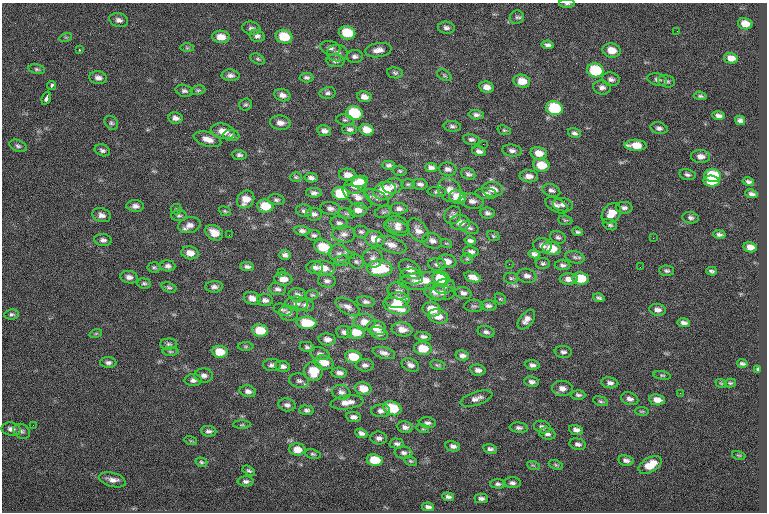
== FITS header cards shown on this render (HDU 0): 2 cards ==
NAXIS1  =                  765
NAXIS2  =                  510

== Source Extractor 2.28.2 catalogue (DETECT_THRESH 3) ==
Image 765 x 510 px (HDU 0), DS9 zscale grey, 1 PNG px = 1 image px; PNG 769 x 514 px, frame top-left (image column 1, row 510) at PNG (2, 3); each listed source drawn as its Kron ellipse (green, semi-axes under 4 px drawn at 4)
Background -0.784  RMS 9.4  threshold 28.2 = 3 sigma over >= 5 px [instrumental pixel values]
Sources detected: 326; all 326 listed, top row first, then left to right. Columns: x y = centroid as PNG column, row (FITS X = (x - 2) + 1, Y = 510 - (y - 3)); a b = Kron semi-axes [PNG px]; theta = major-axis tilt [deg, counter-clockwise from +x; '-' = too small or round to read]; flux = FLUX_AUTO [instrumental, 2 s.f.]
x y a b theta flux
567 4 8 3 0 1100
517 17 7 6 - 1600
119 20 9 7 -15 2700
745 24 7 5 -11 6200
251 28 9 6 -12 2000
446 28 8 6 -7 2100
677 31 2 2 - 250
347 33 8 6 -13 17000
257 36 8 6 -13 2000
66 37 6 4 17 820
221 37 9 6 -6 6200
284 37 8 6 -15 16000
548 45 6 4 -9 2000
187 48 7 4 -1 930
330 48 10 6 -11 2500
79 50 2 2 - 570
378 50 13 7 8 4200
611 50 9 7 -11 7500
337 53 10 8 -1 3200
355 56 8 6 -1 2100
731 58 7 5 -14 4900
258 59 7 5 -27 1100
335 61 9 6 -6 2300
37 69 8 5 -12 1200
595 70 8 7 - 33000
395 73 8 5 -9 1300
230 75 9 6 -3 2300
444 75 8 5 -30 1100
306 77 7 5 -3 1600
98 78 9 6 -7 2800
611 79 9 6 -10 2300
657 79 10 6 -13 1900
522 81 8 6 -12 8200
666 81 8 6 -12 1600
52 86 4 3 - 1300
486 87 7 5 -13 4000
602 87 9 7 -12 2500
198 90 7 4 9 1100
184 91 9 6 -13 1800
328 93 8 6 12 1700
282 95 8 6 -13 3300
700 96 6 3 -5 1100
364 97 7 5 -11 3600
46 98 7 3 70 3400
245 104 6 6 - 1200
554 108 8 7 - 35000
354 113 8 7 - 29000
476 115 7 4 -3 2000
718 116 6 4 -8 2300
175 118 7 5 -10 2900
345 120 8 5 -9 1300
740 120 5 4 - 1800
111 123 8 6 -44 1400
280 123 10 7 -7 3900
452 126 8 5 -7 1700
659 128 8 5 -14 2000
349 129 7 5 0 1700
367 130 7 5 -17 6700
504 130 7 4 -18 960
223 131 12 7 -13 6500
324 131 7 5 -10 2600
574 133 6 5 - 1800
231 136 8 5 -3 1900
207 139 14 7 -17 5600
471 139 8 5 -9 1900
483 144 2 2 - 2900
636 145 11 5 -3 9700
18 146 9 5 -23 1600
102 150 8 5 -22 1700
479 151 7 4 -15 2300
512 151 10 6 -7 2600
539 153 8 6 -10 6600
239 155 7 5 -4 1700
701 156 9 6 -5 3600
389 165 6 4 2 1500
541 165 8 6 -12 12000
431 168 6 4 -12 2200
448 169 9 6 -8 2300
400 171 7 5 -16 980
468 174 7 5 -24 1700
348 175 9 6 -8 4800
687 175 8 5 -12 1600
529 176 9 6 -3 3700
713 176 8 6 -4 28000
296 177 6 5 - 1000
311 178 6 5 - 2100
360 181 8 5 17 5200
711 181 8 5 -6 18000
748 182 6 4 -13 1600
408 184 7 5 0 1100
420 184 7 5 -9 1900
356 185 11 8 13 13000
393 186 10 7 11 3300
493 189 10 7 -8 5900
450 190 13 10 -47 6200
551 190 9 6 -18 2100
385 191 11 9 18 17000
437 192 9 5 -3 1300
314 193 8 4 -3 2100
341 194 8 6 -10 24000
486 194 11 5 -2 2500
752 194 6 4 -8 1900
357 196 17 8 -36 5500
458 197 8 6 -13 14000
377 198 13 7 -27 2600
246 199 9 8 - 7100
276 200 8 5 -7 1600
472 201 11 7 -7 3500
557 205 12 6 -28 2500
563 205 10 6 -9 2500
135 206 8 6 -3 2700
265 206 8 6 -10 13000
330 208 10 6 -7 2400
624 208 8 6 -3 1900
176 209 5 5 - 940
399 209 9 6 0 2500
358 210 9 7 6 4400
225 211 6 4 -23 960
304 211 8 6 -11 1900
383 212 9 5 17 1300
487 213 7 5 -3 1900
611 213 11 8 50 7600
314 214 8 6 -9 2100
347 214 9 5 -13 1100
101 215 9 6 -18 3100
453 215 9 8 - 2500
179 216 7 5 0 1300
691 218 8 5 -9 1800
565 220 7 4 -7 880
339 223 9 6 -16 2100
460 223 10 7 -5 4600
397 224 11 8 -16 3600
189 225 11 8 12 4200
610 225 7 5 -25 1200
397 228 13 7 -18 3300
469 228 9 6 -18 1800
418 230 13 8 -54 4800
302 231 8 4 -4 1800
361 232 7 6 - 1600
578 232 5 4 - 1300
214 233 9 7 -32 7100
344 234 11 8 -4 3800
719 234 6 4 -11 1600
229 235 3 2 - 500
314 235 7 5 -6 1300
493 236 6 4 -22 880
558 237 8 6 -16 1600
653 238 2 2 - 430
375 239 10 7 -13 8100
103 240 8 6 -8 2200
432 241 10 7 -21 3000
470 241 6 4 -11 1900
446 243 6 3 -18 750
391 245 16 7 -18 5400
542 245 9 7 -5 2900
323 247 9 7 -22 16000
750 247 7 5 -11 4700
552 248 9 6 -11 13000
471 252 8 5 -6 2400
190 253 9 6 -11 5100
339 254 10 9 - 3700
534 254 6 4 -11 2100
285 255 6 5 - 2100
351 256 3 2 - 460
575 257 10 6 -16 1900
373 258 10 9 - 3500
467 259 6 5 - 1000
342 261 8 5 7 1400
447 261 9 7 -5 5100
356 262 8 6 -41 1700
543 263 7 5 -4 1300
437 264 9 6 -4 1900
509 264 2 2 - 920
563 265 8 5 -1 1600
168 266 7 5 -4 2200
154 267 6 5 - 1100
247 267 7 4 -7 1800
315 267 8 6 -3 2600
640 267 3 2 - 490
323 268 11 7 -6 7600
380 268 13 8 -1 30000
410 269 12 8 -35 4900
667 271 7 5 -1 1400
712 271 5 3 - 1300
281 272 2 2 - 4100
412 276 11 8 -8 3600
527 276 9 7 -10 3000
129 277 9 6 -8 2800
473 277 9 5 -18 4700
441 278 9 7 -9 23000
511 278 7 5 -11 1200
581 278 8 6 -8 15000
283 279 9 6 -4 5200
569 279 9 6 -1 4200
327 281 8 6 -11 2200
423 281 24 8 5 11000
144 283 7 5 -8 1200
444 286 11 7 8 2800
169 287 7 5 -20 1300
214 287 9 5 3 2200
278 289 8 6 -12 1900
398 291 11 8 -18 3300
435 292 11 8 -19 3800
442 293 12 7 -2 3300
463 293 8 6 -16 2200
297 295 9 6 -11 2600
312 295 6 5 - 990
252 298 8 6 -18 4500
599 298 6 4 -17 1400
500 299 6 5 - 850
265 300 8 6 -4 2100
397 300 12 7 3 10000
366 302 9 5 -9 1900
297 304 11 7 -1 3100
305 305 9 6 -12 1900
396 306 13 7 -18 17000
474 306 9 6 0 1400
488 306 8 5 -5 1900
347 307 13 7 -30 3500
283 309 9 5 -15 1500
432 309 9 7 -13 11000
658 310 8 6 -8 2900
288 313 9 7 -14 2600
12 314 7 5 9 1400
438 316 10 7 -11 6200
526 320 11 6 52 3800
365 322 11 8 -5 6400
307 323 10 6 -5 19000
684 323 6 4 -7 2300
377 328 10 7 -13 7100
402 329 10 7 -8 5000
260 330 8 6 -9 14000
344 332 8 6 -8 2500
356 332 9 6 -6 11000
486 332 9 5 -11 1800
96 333 6 4 19 820
379 333 9 6 -23 2600
423 336 8 4 -5 1700
327 339 8 6 -4 3400
169 344 8 5 0 1500
246 346 8 4 0 890
307 347 7 5 -12 1400
423 348 9 6 -7 13000
170 352 8 4 0 910
220 352 8 6 -6 11000
563 352 8 6 -6 1900
384 353 11 5 -14 2800
320 354 10 6 -11 2100
462 356 6 5 - 2300
353 357 8 6 -9 15000
324 362 10 7 -14 8400
108 363 8 5 -3 2000
742 363 5 3 - 1400
272 365 9 6 -4 1900
365 365 9 6 -4 2200
410 365 9 6 -24 3000
438 365 7 5 -16 1200
532 365 7 4 -7 2000
283 366 7 5 -11 2200
757 369 3 2 - 830
478 370 8 5 -11 2800
313 371 10 9 - 15000
339 373 8 5 -6 2600
204 375 9 7 -3 2600
662 375 8 4 -10 970
193 380 8 6 1 2400
299 381 10 7 -10 2400
531 382 7 5 -9 2200
610 383 8 5 -10 2100
721 383 6 3 -19 640
730 383 6 4 12 870
562 388 10 7 -5 4100
363 389 8 6 -12 8400
248 391 8 5 -15 2500
341 392 9 7 -15 2700
680 393 3 2 - 510
578 395 7 4 0 1400
476 398 16 6 19 3600
630 399 9 6 -18 2500
657 400 8 5 -10 4800
601 401 8 4 -17 1100
347 402 17 7 8 5700
287 405 9 6 -9 2300
392 408 9 6 -19 20000
307 410 7 5 -5 1700
381 411 9 6 0 2600
642 411 7 3 -8 750
353 417 7 5 -7 2400
427 423 8 5 -5 1900
33 425 2 2 - 310
242 425 8 3 1 820
405 427 8 5 -8 2500
542 427 8 6 -17 2200
519 428 9 5 -6 1800
11 429 9 6 -9 3100
423 429 6 4 -17 870
576 430 7 5 -14 2600
22 431 9 7 -30 1800
208 431 8 5 -4 1900
361 433 6 4 -22 2100
547 434 8 6 -15 2200
379 438 8 6 -6 2300
191 441 6 4 -18 720
397 444 7 5 -3 1700
578 444 8 5 -12 1900
453 446 7 5 -12 2300
297 449 8 6 -3 6200
490 449 7 4 -12 1800
404 453 9 6 -8 2000
313 454 8 5 -9 1100
739 455 7 3 -13 580
375 460 8 6 -8 15000
626 460 7 5 -11 2300
410 461 7 4 -26 1000
201 462 6 4 -17 990
533 465 6 4 -19 830
556 465 7 4 -22 960
650 465 12 7 29 12000
249 471 7 4 -30 1200
112 480 14 7 -15 4000
246 481 8 5 0 1800
512 483 8 5 -1 2000
498 484 7 4 -2 1500
448 497 6 4 -7 1700
481 499 7 4 1 1900
428 507 6 4 -10 2000
At the frame edge (FLAGS 8, measured only in part): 1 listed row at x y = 567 4